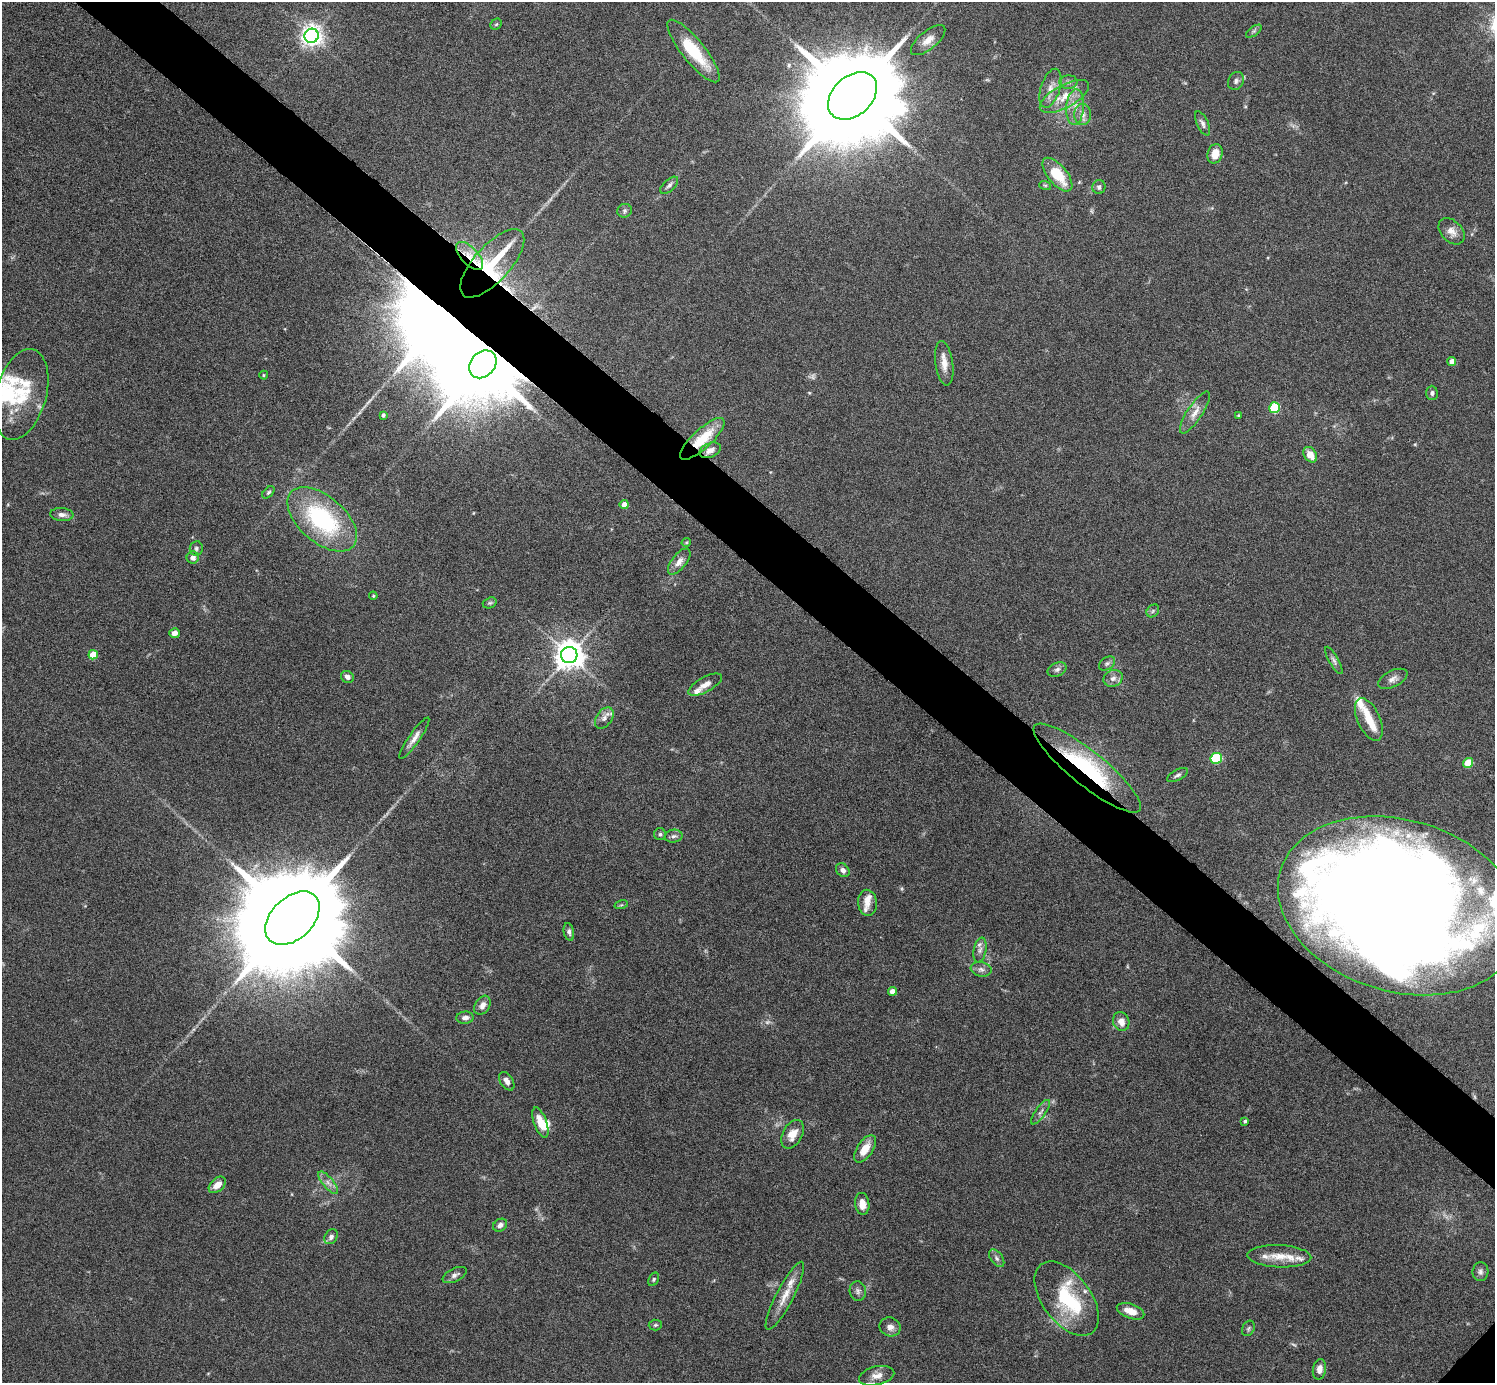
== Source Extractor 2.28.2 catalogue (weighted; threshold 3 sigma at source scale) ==
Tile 11 of 4 x 4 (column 3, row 3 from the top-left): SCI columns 2988-4480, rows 1537-2917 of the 5975 x 5977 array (HDU 1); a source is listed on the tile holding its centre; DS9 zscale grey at full resolution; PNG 1497 x 1385 px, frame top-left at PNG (2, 2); each listed source drawn as its Kron ellipse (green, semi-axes under 4 px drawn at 4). Shown black and unused: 5% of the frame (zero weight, under 4 of 8 exposures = <1% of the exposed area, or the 3 px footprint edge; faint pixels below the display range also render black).
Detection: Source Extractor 2.28.2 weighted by HDU 2 'WHT'; one run over the whole footprint, this tile lists its part. Background 0.0778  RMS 0.0051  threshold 0.021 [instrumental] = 3 sigma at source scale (4.09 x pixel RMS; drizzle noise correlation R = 1.36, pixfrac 0.8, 0.05/0.05 arcsec/px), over >= 5 px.
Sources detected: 125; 4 too faint to see at this stretch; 4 inside a brighter object's white glare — neither listed nor drawn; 15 inside a brighter listed object's ellipse — not listed separately; the other 102 listed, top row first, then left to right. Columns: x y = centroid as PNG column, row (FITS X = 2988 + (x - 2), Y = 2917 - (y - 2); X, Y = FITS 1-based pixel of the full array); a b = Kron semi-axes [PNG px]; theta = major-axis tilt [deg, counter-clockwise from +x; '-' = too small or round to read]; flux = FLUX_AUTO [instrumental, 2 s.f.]
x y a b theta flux
496 24 6 5 - 0.65
1254 31 9 4 36 1
312 36 7 7 - 310
928 40 21 9 39 4.6
693 51 39 11 -51 21
1236 81 9 7 59 1.6
1068 82 9 7 5 1.7
1050 88 20 9 72 4.8
853 96 28 19 42 14000
1064 96 27 11 29 10
1075 107 18 9 86 5.8
1083 114 10 8 -89 2.9
1203 123 13 5 -65 1.7
1215 154 10 7 74 5.8
1057 175 20 9 -51 16
669 185 11 5 42 1.6
1045 185 6 4 -18 0.63
1099 187 7 6 - 1.4
625 211 7 6 - 1.3
1452 231 15 10 -45 4.1
470 256 17 8 -47 6.5
492 263 43 18 48 36
1452 361 4 4 - 3.3
944 363 22 9 -82 5.1
483 364 15 12 48 7100
264 375 4 4 - 0.52
1432 393 7 5 -89 1.2
21 394 46 25 74 28
1275 408 5 5 - 27
1195 413 25 7 57 4.8
383 415 4 3 - 0.93
1238 415 3 3 - 0.45
702 439 29 9 43 16
710 450 11 7 24 3.6
1310 455 8 6 -55 5.7
268 492 7 4 45 0.86
624 505 4 4 - 4.8
62 515 11 6 -5 2.4
322 519 41 23 -41 55
686 542 5 3 - 0.51
196 548 7 6 - 1.2
193 558 6 6 - 2.4
679 562 15 7 52 3.3
373 596 4 3 - 0.52
490 603 7 5 19 0.84
1153 611 7 5 47 0.93
175 633 5 5 - 3
93 655 5 4 - 11
569 655 8 8 - 670
1334 660 15 5 -61 1.6
1107 663 9 6 36 1.3
1057 670 10 6 25 1.7
347 677 7 5 -29 2.2
1113 678 10 8 29 2.6
1393 679 16 8 26 2.8
705 685 18 7 29 3.6
604 718 12 7 55 2.7
1369 719 23 11 -65 7.8
414 738 25 5 55 3.6
1216 758 6 5 - 27
1468 763 5 5 - 16
1087 768 67 17 -39 51
1178 775 11 5 29 1.4
660 834 6 6 - 1
674 836 9 6 9 1.6
843 870 8 6 -47 2
867 903 13 9 -85 3.4
621 905 7 4 17 0.69
1399 906 124 86 -17 1900
292 918 32 21 44 19000
569 932 9 5 -78 1.4
980 950 12 6 79 2.2
981 969 10 7 -9 1.9
892 991 4 4 - 3.7
482 1005 10 7 58 2.9
465 1018 8 6 5 2
1121 1021 10 8 -69 4
507 1081 10 6 -57 2.6
1040 1112 14 5 55 2
1245 1121 4 3 - 0.94
540 1123 16 6 -70 7.7
793 1134 15 9 61 5.4
865 1149 15 8 57 6.6
328 1183 14 5 -49 2.6
217 1185 10 6 42 4.5
862 1204 11 7 -83 4.6
500 1225 7 5 35 1.9
331 1237 8 6 54 1.7
1279 1256 32 11 -3 8.5
997 1258 10 6 -53 1.6
1480 1272 9 8 - 1.8
455 1275 13 6 26 2.1
654 1279 7 5 61 0.79
858 1291 10 8 -78 1.8
785 1296 38 8 63 7.9
1067 1299 43 24 -53 33
1131 1311 14 7 -19 5.6
655 1325 6 5 - 0.81
890 1327 11 9 -20 2.8
1248 1328 8 6 65 0.97
1319 1369 10 6 78 3.4
877 1376 18 9 13 4
Overlapping masked pixels (flux is a lower limit): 6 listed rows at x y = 470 256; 492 263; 483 364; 702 439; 1087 768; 1399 906
Isophote crosses this tile's border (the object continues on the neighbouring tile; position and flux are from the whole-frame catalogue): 1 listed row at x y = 1399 906